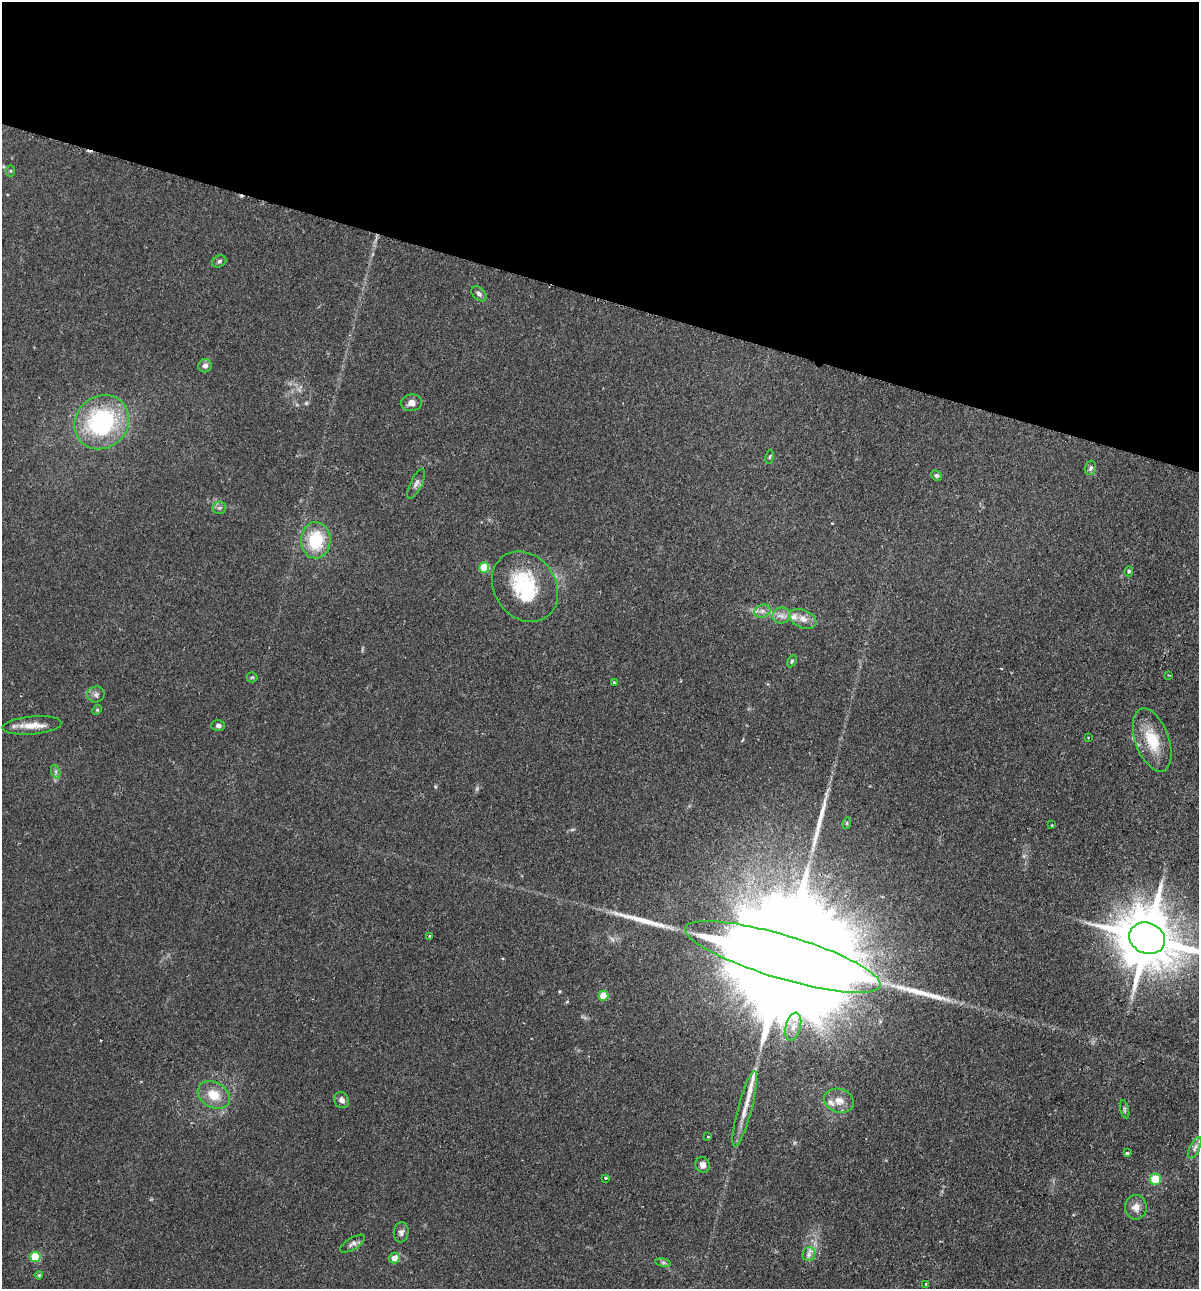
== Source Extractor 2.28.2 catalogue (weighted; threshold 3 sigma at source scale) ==
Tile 2 of 4 x 4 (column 2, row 1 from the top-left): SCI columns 1505-2701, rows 3880-5166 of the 5280 x 5184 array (HDU 1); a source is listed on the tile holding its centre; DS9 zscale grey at full resolution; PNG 1201 x 1291 px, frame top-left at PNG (2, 2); each listed source drawn as its Kron ellipse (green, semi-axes under 4 px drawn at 4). Shown black and unused: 23% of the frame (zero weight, under 2 of 3 exposures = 3% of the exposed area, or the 3 px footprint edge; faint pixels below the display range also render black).
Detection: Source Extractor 2.28.2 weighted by HDU 2 'WHT'; one run over the whole footprint, this tile lists its part. Background 0.0824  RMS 0.0058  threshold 0.0261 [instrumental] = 3 sigma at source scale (4.5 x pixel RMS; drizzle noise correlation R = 1.50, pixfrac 1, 0.05/0.05 arcsec/px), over >= 5 px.
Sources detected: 65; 1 too faint to see at this stretch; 1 inside a brighter object's white glare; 1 cosmic-ray / hot-pixel residue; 3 long thin detections or spike segments (spike, bleed or trail) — neither listed nor drawn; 3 inside a brighter listed object's ellipse — not listed separately; the other 56 listed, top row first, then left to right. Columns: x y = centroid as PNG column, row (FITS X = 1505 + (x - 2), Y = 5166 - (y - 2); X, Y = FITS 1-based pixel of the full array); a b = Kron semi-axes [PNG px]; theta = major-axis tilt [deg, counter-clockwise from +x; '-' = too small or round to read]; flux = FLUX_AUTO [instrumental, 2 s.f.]
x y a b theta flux
11 171 6 4 -90 0.7
219 261 7 5 29 1.4
479 294 9 6 -45 1.8
205 366 7 6 - 2.6
411 403 10 8 9 3.4
102 422 28 26 43 71
770 457 7 3 81 0.65
1090 468 7 5 74 1.3
936 475 6 5 - 1.1
416 484 16 6 64 2.4
219 508 6 6 - 1.3
316 540 18 14 89 27
484 568 5 5 - 27
1129 571 5 4 - 0.84
525 587 37 30 -54 40
762 611 8 6 21 2.2
782 616 9 8 - 3.1
803 619 14 9 -24 4.7
792 661 6 4 61 0.89
1169 675 2 2 - 0.51
252 677 5 5 - 0.75
614 683 3 3 - 1
96 695 8 8 - 2
97 710 5 4 - 0.65
32 725 30 9 5 7.9
218 726 7 5 3 1.6
1088 738 3 2 - 0.37
1152 740 33 17 -70 19
56 772 7 4 -72 1.3
847 823 6 3 73 0.68
1052 825 3 2 - 0.46
430 936 3 3 - 0.69
1147 938 18 15 -22 4300
783 957 102 22 -17 62000
603 996 5 5 - 14
793 1027 14 7 76 4.5
214 1095 17 12 -30 11
342 1100 8 7 - 2.5
839 1101 15 12 -18 6
745 1109 39 7 75 8.7
1125 1109 9 4 -77 0.96
708 1137 3 3 - 0.77
1195 1148 12 5 66 2.1
1127 1153 4 3 - 2.6
703 1165 8 7 - 3.6
606 1178 3 3 - 1.1
1155 1179 5 5 - 21
1136 1207 12 11 - 4.7
401 1232 10 7 83 2.1
353 1244 14 6 32 2.2
809 1254 7 6 - 2
35 1257 5 5 - 31
394 1258 5 5 - 5.6
663 1263 8 4 -8 1.2
39 1275 4 4 - 0.71
926 1284 3 3 - 1.8
Overlapping masked pixels (flux is a lower limit): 1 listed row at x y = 783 957
Isophote crosses this tile's border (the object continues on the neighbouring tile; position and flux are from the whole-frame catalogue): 1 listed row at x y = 1147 938